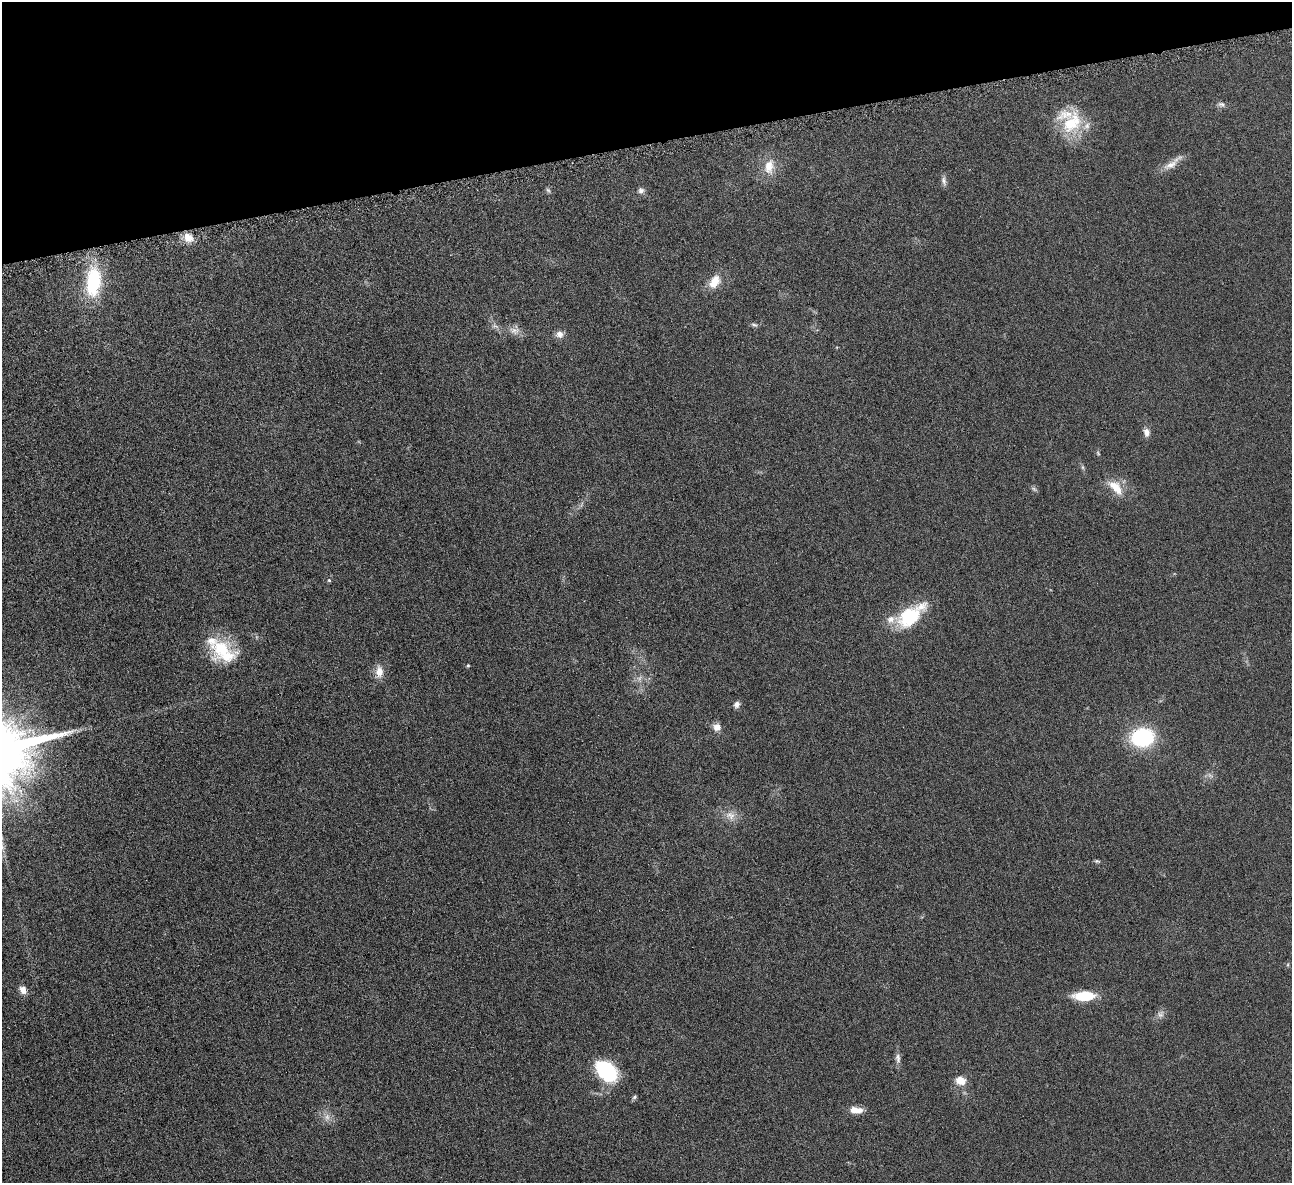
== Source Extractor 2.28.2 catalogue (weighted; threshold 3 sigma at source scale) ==
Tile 3 of 4 x 4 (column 3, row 1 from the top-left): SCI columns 2587-3876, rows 3698-4878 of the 5171 x 5154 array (HDU 1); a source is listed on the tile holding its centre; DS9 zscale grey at full resolution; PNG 1294 x 1185 px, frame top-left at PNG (2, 2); no overlay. Shown black and unused: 12% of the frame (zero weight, under 4 of 8 exposures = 1% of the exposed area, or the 3 px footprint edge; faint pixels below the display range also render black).
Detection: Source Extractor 2.28.2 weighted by HDU 2 'WHT'; one run over the whole footprint, this tile lists its part. Background 0.0978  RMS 0.0094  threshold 0.0383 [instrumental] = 3 sigma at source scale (4.09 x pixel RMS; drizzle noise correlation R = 1.36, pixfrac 0.8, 0.05/0.05 arcsec/px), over >= 5 px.
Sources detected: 44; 5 too faint to see at this stretch — not listed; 5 inside a brighter listed object's ellipse — not listed separately; the other 34 listed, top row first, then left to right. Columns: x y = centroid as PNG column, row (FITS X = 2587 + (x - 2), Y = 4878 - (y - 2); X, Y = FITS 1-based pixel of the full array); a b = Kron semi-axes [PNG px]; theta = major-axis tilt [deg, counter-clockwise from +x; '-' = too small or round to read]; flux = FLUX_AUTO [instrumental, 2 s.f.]
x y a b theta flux
1221 104 10 7 -22 2.7
1072 123 35 22 50 36
1172 163 31 8 38 8.5
769 166 21 13 80 14
944 181 13 6 -79 3.1
641 190 8 8 - 2.8
188 237 14 11 -39 8.8
94 282 34 17 86 56
714 282 19 12 59 12
754 325 9 5 -16 1.8
514 330 15 9 -11 6.1
559 334 9 9 - 4.8
1147 432 11 7 -78 4.5
1098 453 7 3 -54 1
1082 467 7 4 -71 1.4
1115 487 25 12 -46 15
329 580 5 5 - 1.2
909 616 30 19 37 47
223 651 35 24 -33 40
468 665 4 3 - 0.98
379 671 15 9 -89 8.2
737 704 8 7 - 3.1
717 727 10 9 - 5.4
1143 737 19 16 8 70
730 815 14 10 -17 7.7
1097 861 7 4 -8 1.3
23 990 9 7 -59 6.5
1084 996 19 8 1 29
1161 1014 10 8 63 3.8
898 1058 14 6 -85 3.8
606 1071 26 18 -42 55
960 1081 12 9 -19 9.3
634 1097 6 5 - 1.4
856 1110 15 7 -5 9.2